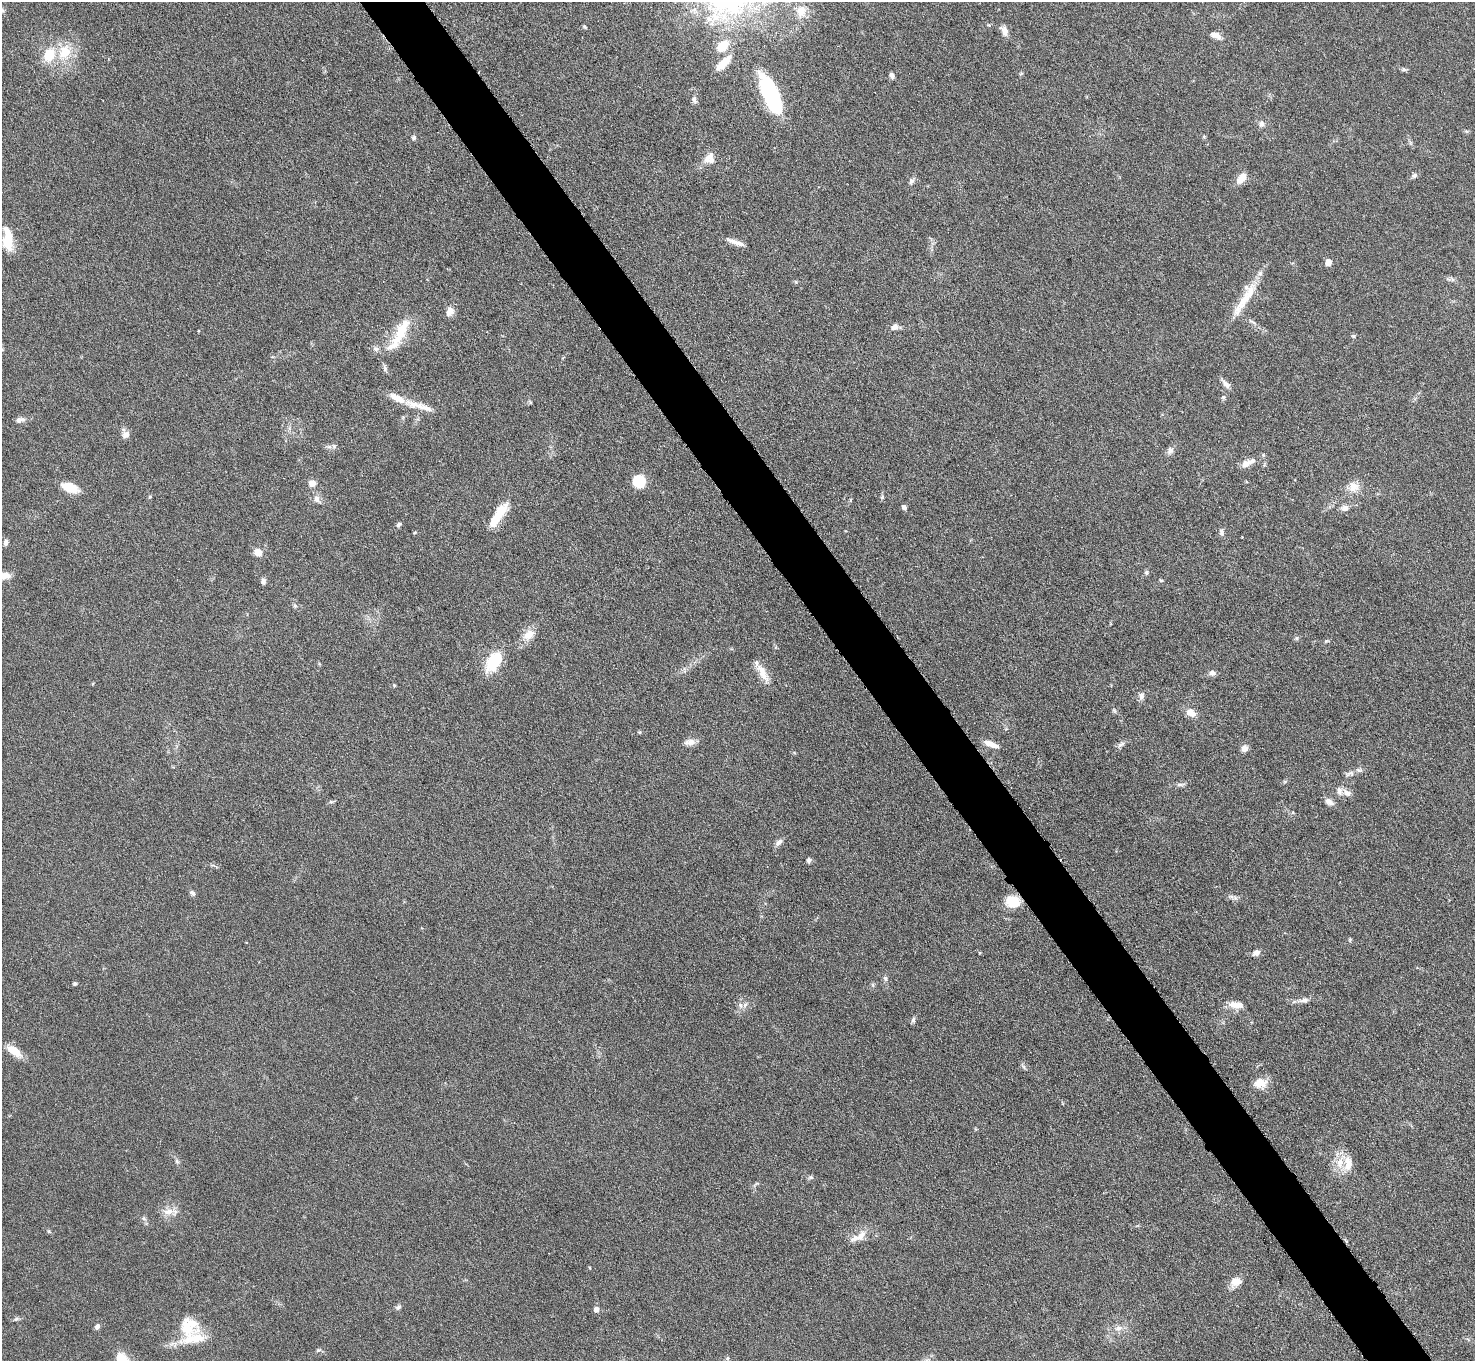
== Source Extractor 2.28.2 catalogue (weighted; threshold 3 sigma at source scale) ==
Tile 6 of 4 x 4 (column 2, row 2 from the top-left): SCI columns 1474-2946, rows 3014-4372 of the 5893 x 5887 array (HDU 1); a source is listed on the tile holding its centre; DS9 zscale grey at full resolution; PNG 1477 x 1363 px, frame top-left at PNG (2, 2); no overlay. Shown black and unused: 4% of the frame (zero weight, under 3 of 6 exposures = <1% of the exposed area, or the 3 px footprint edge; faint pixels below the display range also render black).
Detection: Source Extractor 2.28.2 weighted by HDU 2 'WHT'; one run over the whole footprint, this tile lists its part. Background 0.0847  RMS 0.0043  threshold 0.0176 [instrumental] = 3 sigma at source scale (4.09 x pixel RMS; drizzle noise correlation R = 1.36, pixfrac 0.8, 0.05/0.05 arcsec/px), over >= 5 px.
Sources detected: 116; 1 inside a brighter object's white glare — not listed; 10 inside a brighter listed object's ellipse — not listed separately; the other 105 listed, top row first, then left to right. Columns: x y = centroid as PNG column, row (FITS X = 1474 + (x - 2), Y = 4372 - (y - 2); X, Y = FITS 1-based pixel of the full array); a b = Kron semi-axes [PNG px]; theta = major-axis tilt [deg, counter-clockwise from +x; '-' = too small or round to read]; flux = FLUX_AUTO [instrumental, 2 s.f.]
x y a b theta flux
801 11 13 11 66 4.8
585 27 5 4 - 0.55
1004 31 13 8 -72 2.6
1216 35 14 7 -20 2.9
723 46 11 8 42 9
65 52 22 17 57 11
723 63 24 9 43 5.9
1404 69 7 5 -28 0.76
1021 73 6 3 20 0.45
892 75 8 4 -68 1.1
771 95 37 12 -67 55
694 99 11 6 -81 1.3
1262 124 8 7 - 1.5
1204 136 5 3 - 0.41
414 138 6 5 - 0.89
709 157 20 8 47 3.5
1414 175 7 6 - 1
1241 178 15 8 52 4.1
911 181 9 6 58 1.2
8 239 26 10 -86 9.8
735 242 24 5 -20 2.9
1328 262 5 5 - 4.9
1246 297 61 10 56 11
450 311 11 8 59 3.2
894 327 10 7 19 2.1
401 332 41 14 62 13
1354 336 6 5 - 0.57
376 349 8 7 - 1.3
1226 384 14 7 -43 1.9
1223 397 6 5 - 0.7
419 406 45 8 -16 6.2
20 420 12 7 14 1.7
126 435 10 9 - 2
334 446 7 4 -71 0.65
1170 450 10 8 74 1.6
1246 464 12 7 27 3.4
639 482 9 9 - 16
312 483 8 7 - 2.7
70 487 18 10 -18 7.4
1353 487 15 14 - 4.4
882 497 5 5 - 0.66
317 499 10 7 -59 2
850 500 6 4 90 0.45
904 507 6 5 - 1.2
1345 508 9 7 13 2.1
498 515 35 9 56 10
399 525 7 5 46 0.95
1222 532 11 4 -89 0.99
1242 537 2 2 - 0.24
6 542 8 5 72 1.2
258 552 5 5 - 8.8
1146 572 6 6 - 0.78
5 576 14 8 3 3.3
1161 580 5 4 - 0.5
263 581 7 5 -86 1.3
295 606 6 5 - 0.68
528 635 17 11 34 4.8
1297 638 6 4 -89 0.64
494 661 25 15 55 15
763 673 27 9 -63 5.3
1213 673 8 7 - 1.6
394 685 5 4 - 0.4
1141 696 10 6 84 1.7
1191 713 14 9 -34 3.3
639 732 5 4 - 0.43
689 742 15 8 7 2.5
991 744 19 6 -21 3.3
1120 745 10 6 47 1.3
1245 748 8 7 - 2.2
1349 773 15 6 21 1.9
1180 784 11 4 0 1.3
1347 793 12 7 -34 2.4
331 802 6 4 17 0.61
1329 802 13 7 -27 1.9
779 842 11 6 41 1.7
809 860 6 5 - 1.2
192 893 7 5 -54 1.1
1235 898 8 5 -45 1
1013 902 15 12 -3 8.5
1350 940 5 5 - 0.48
1256 953 8 6 27 2.2
885 978 8 5 -74 0.93
75 984 5 4 - 0.82
1304 1000 14 6 5 1.9
740 1005 9 6 -71 1.6
1235 1005 19 7 -5 4.2
913 1020 8 5 80 0.94
14 1051 16 8 -38 7
1260 1083 15 11 -1 5.3
177 1161 7 5 -67 0.92
1348 1163 22 12 89 5.8
811 1177 6 5 - 0.71
168 1212 16 8 8 3.7
144 1218 7 5 -61 0.89
858 1237 27 10 26 5
1236 1282 14 10 21 4
398 1307 8 5 33 0.92
596 1309 5 5 - 2.5
16 1319 7 4 44 0.67
97 1327 7 5 66 1.3
1119 1328 12 7 11 2.5
194 1338 37 18 12 12
318 1350 7 5 17 0.77
728 1358 6 4 89 0.54
123 1359 23 14 -50 6.8
Isophote crosses this tile's border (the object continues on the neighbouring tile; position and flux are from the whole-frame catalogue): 2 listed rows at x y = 5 576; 123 1359
Unlisted compact peaks at least as high as the median listed source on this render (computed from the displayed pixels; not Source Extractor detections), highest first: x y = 1326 641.